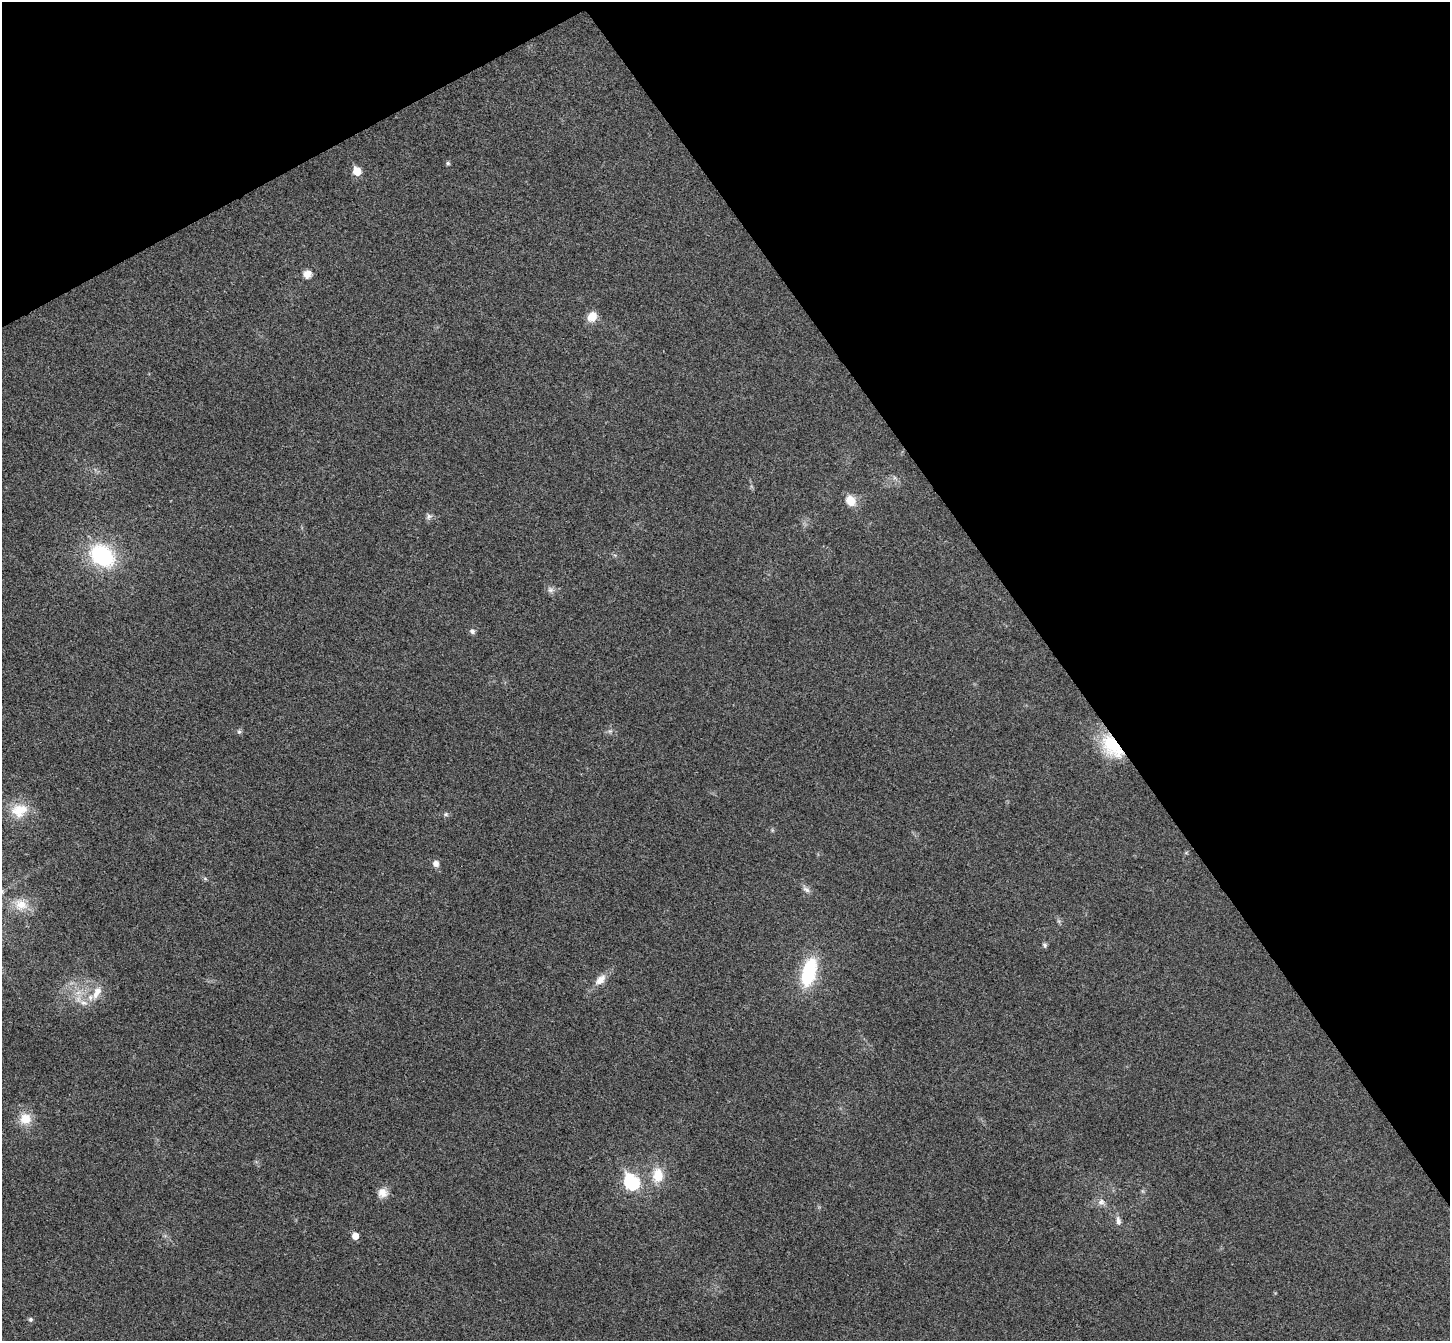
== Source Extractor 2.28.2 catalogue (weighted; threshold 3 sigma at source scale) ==
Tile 3 of 4 x 4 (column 3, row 1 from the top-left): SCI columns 2946-4393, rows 4207-5545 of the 5894 x 5870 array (HDU 1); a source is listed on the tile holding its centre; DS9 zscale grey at full resolution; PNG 1452 x 1343 px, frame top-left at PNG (2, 2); no overlay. Shown black and unused: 32% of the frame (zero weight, under 3 of 4 exposures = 6% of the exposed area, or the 3 px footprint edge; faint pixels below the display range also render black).
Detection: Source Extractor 2.28.2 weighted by HDU 2 'WHT'; one run over the whole footprint, this tile lists its part. Background 0.0249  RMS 0.0047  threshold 0.0209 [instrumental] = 3 sigma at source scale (4.5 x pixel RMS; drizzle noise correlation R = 1.50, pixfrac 1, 0.05/0.05 arcsec/px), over >= 5 px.
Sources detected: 37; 3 too faint to see at this stretch — not listed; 1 inside a brighter listed object's ellipse — not listed separately; the other 33 listed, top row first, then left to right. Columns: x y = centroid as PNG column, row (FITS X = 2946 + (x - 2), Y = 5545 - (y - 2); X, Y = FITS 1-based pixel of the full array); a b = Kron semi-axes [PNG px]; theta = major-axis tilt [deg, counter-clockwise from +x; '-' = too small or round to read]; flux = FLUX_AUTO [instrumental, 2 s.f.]
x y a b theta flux
448 163 5 5 - 0.93
357 171 6 5 - 11
307 274 11 10 - 3.6
592 317 12 10 50 6.2
851 501 15 12 -55 6.2
429 516 10 7 45 1.7
102 556 29 21 -35 44
551 590 10 9 - 2
472 631 7 6 - 1.5
610 731 8 6 1 1.4
239 732 8 6 -89 0.99
1111 746 34 19 -53 24
19 810 24 19 9 13
446 814 7 6 - 1.1
1186 853 6 4 19 0.57
436 863 9 8 - 2.5
205 878 6 4 -3 0.74
806 889 13 7 -41 2.1
21 904 21 18 -24 9.1
1045 945 7 6 - 1
809 972 25 12 75 41
600 980 18 10 46 5.1
78 992 17 9 0 6.7
97 992 22 10 62 6.8
25 1119 13 13 - 8.8
658 1175 19 13 85 11
632 1182 8 7 - 76
1143 1191 7 4 -89 0.77
383 1193 13 12 - 4.5
1101 1202 10 9 - 2.7
1118 1221 13 7 -79 2.3
355 1236 5 5 - 5.2
30 1319 6 6 - 1
Overlapping masked pixels (flux is a lower limit): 1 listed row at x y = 1111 746